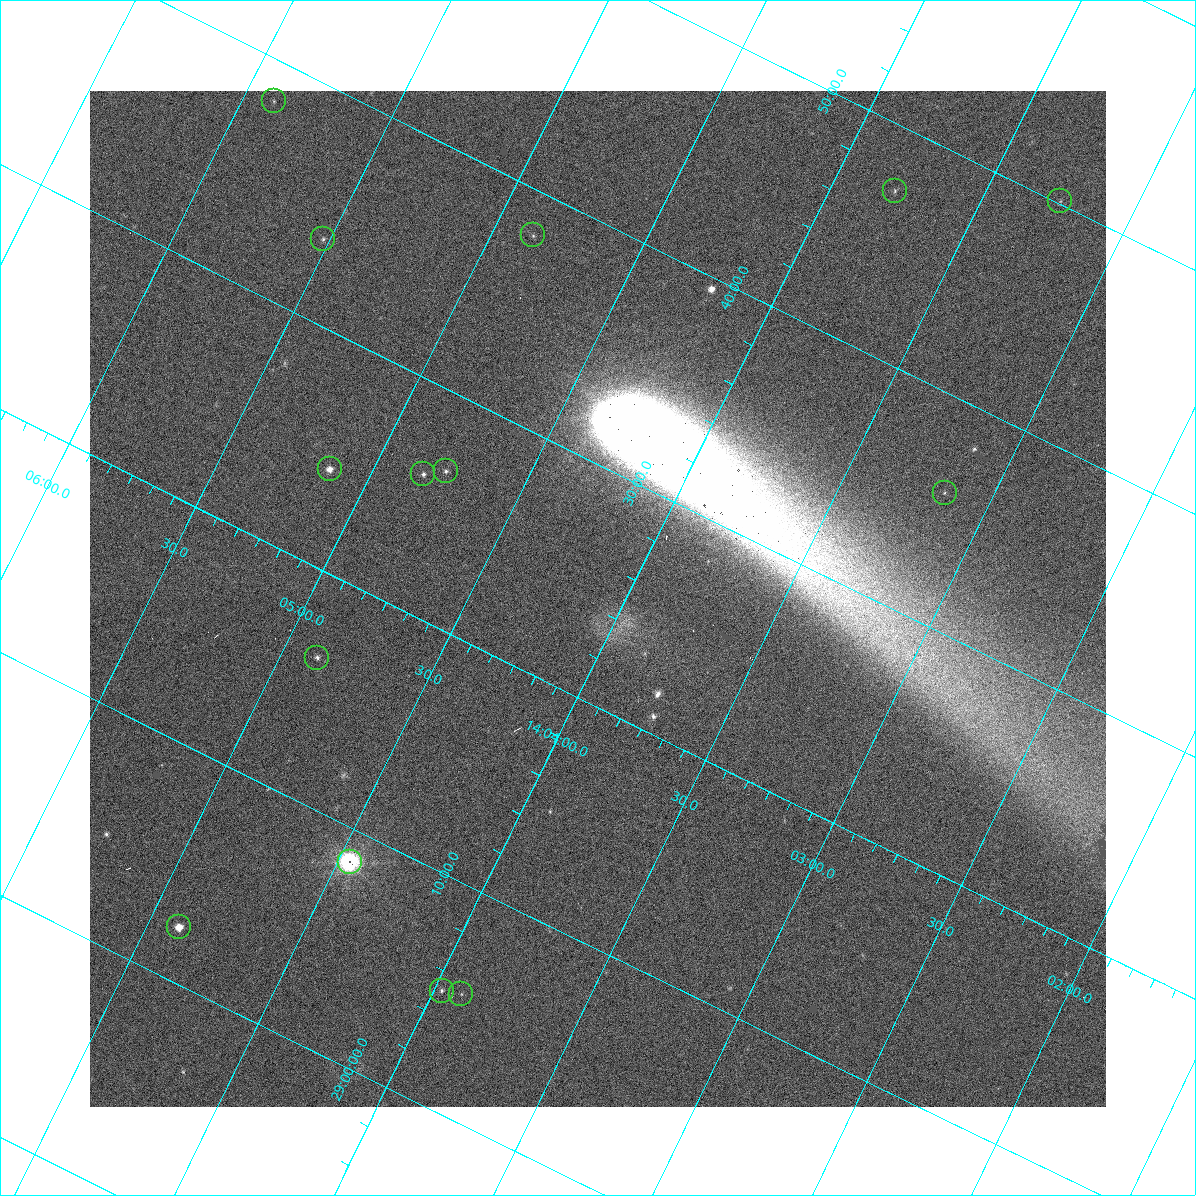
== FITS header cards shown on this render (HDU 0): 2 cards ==
NAXIS1  =                 1016 / length of data axis 1
NAXIS2  =                 1016 / length of data axis 2

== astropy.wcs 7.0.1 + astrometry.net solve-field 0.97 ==
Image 1016 x 1016 px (HDU 0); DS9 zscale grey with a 90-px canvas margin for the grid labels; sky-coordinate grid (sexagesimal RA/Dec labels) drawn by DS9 from the SOLVED WCS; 14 Tycho-2 reference stars matched to detected sources circled (green)
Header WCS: RA---SIN-SIP/DEC--SIN-SIP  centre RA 14:04:05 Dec +29:24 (211.02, +29.41 deg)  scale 2.76 arcsec/px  FOV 46.7' x 46.6'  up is +26 deg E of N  parity normal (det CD < 0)
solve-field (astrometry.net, Tycho-2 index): VERIFIED the header's WCS against the Tycho-2 star catalogue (verified at 3 index scales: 11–14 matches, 0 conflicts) and refined it, rather than solving blind
Solved WCS: RA---TAN-SIP/DEC--TAN-SIP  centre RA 14:04:05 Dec +29:24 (211.02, +29.41 deg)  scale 2.76 arcsec/px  FOV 46.7' x 46.6'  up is +26 deg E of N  parity normal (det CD < 0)
The solver's refit moves the header's centre by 1.2 arcsec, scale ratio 0.9997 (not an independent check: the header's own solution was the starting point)
Tycho-2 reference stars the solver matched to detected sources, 14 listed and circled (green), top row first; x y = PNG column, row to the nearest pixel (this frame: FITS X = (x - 90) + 1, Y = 1016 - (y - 91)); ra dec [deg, ICRS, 3 dp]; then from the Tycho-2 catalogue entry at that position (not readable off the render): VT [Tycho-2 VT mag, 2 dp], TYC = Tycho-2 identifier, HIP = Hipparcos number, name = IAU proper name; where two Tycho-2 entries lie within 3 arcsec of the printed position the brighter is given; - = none
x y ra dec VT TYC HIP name
274 101 211.474 +29.637 10.96 2012-1140-1 - -
895 191 210.947 +29.787 12.10 2012-868-1 - -
1060 201 210.812 +29.836 12.26 2012-945-1 - -
533 235 211.216 +29.634 12.11 2012-544-1 - -
323 239 211.380 +29.560 10.14 2012-904-1 - -
330 469 211.284 +29.405 10.52 2012-1011-1 - -
446 471 211.192 +29.443 11.90 2012-1055-1 - -
423 474 211.208 +29.434 10.86 2012-566-1 - -
945 493 210.790 +29.597 11.17 2012-1004-1 - -
317 658 211.220 +29.272 10.03 2012-937-1 - -
350 862 211.115 +29.143 8.09 2012-259-1 68765 -
179 927 211.224 +29.039 9.45 2012-722-1 68793 -
442 991 210.993 +29.085 11.86 2012-247-1 - -
461 994 210.977 +29.090 11.13 2012-674-1 - -